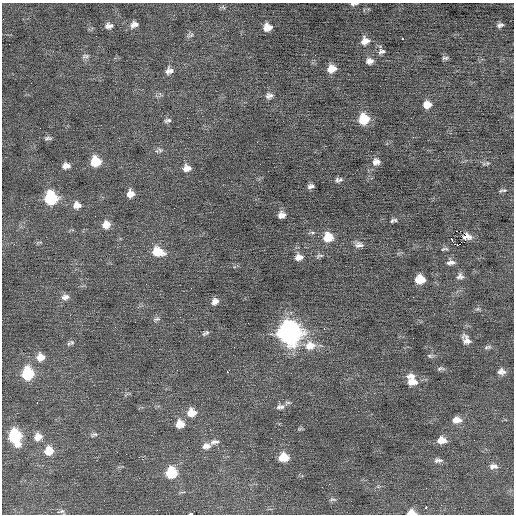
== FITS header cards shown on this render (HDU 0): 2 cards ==
NAXIS1  =                  512 / Axis length
NAXIS2  =                  512 / Axis length

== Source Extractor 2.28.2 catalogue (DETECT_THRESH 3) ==
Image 512 x 512 px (HDU 0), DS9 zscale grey, 1 PNG px = 1 image px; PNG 516 x 516 px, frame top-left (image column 1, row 512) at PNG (2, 3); no overlay
Background 0.235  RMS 0.74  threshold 2.21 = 3 sigma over >= 5 px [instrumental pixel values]
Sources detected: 103; all 103 listed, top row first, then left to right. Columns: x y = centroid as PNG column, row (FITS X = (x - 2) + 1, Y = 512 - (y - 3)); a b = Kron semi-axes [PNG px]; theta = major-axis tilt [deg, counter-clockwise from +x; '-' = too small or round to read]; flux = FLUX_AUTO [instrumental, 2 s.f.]
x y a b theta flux
356 3 7 3 12 77
352 4 6 5 - 88
223 7 7 4 -45 80
134 25 11 8 20 280
500 25 9 6 19 150
109 26 9 7 4 230
267 27 9 8 - 520
190 35 10 5 13 120
402 39 3 3 - 250
365 41 11 10 - 430
381 51 11 7 20 190
86 56 11 6 8 160
445 58 9 4 4 120
369 61 9 8 - 270
332 69 10 8 20 590
169 71 10 9 - 270
31 83 2 2 - 140
269 96 10 8 9 230
427 105 10 9 - 480
364 119 10 9 - 1400
168 120 9 5 15 120
48 138 10 5 4 130
257 142 3 2 - 50
160 150 10 6 -17 140
371 151 2 2 - 47
95 162 9 9 - 1200
376 162 11 10 - 340
488 163 6 5 - 100
66 166 9 7 7 300
187 168 9 8 - 360
340 180 9 6 20 150
311 186 7 5 14 170
504 190 9 5 -7 110
130 194 8 7 - 380
51 198 10 10 - 3100
77 205 10 9 - 380
282 215 8 6 21 310
393 220 11 5 15 140
106 224 10 9 - 440
457 231 2 2 - 190
328 237 11 10 - 880
467 237 8 5 2 120
451 239 6 2 -60 710
39 242 11 3 11 77
14 244 2 2 - 160
359 245 12 8 -3 260
458 245 2 2 - 12000
444 249 11 4 7 110
158 252 14 10 -15 970
319 256 12 5 12 150
299 257 10 8 10 330
451 262 11 8 2 240
460 276 10 9 - 220
420 279 9 8 - 950
65 297 11 7 9 250
215 301 9 7 33 260
478 309 7 6 - 100
156 319 10 5 14 130
324 328 4 4 - 52
290 332 12 12 - 25000
205 333 10 5 27 120
466 340 14 9 -58 360
72 342 7 7 - 120
308 346 17 10 80 630
312 346 16 12 0 670
487 347 10 5 10 110
430 356 10 5 -2 120
40 357 10 9 - 460
441 368 11 5 1 120
177 370 2 2 - 89
227 372 2 2 - 230
501 372 9 7 -6 230
28 373 10 9 - 2600
412 380 16 11 -68 810
288 403 10 5 5 140
280 407 11 7 5 210
191 413 10 10 - 660
457 420 11 8 2 460
180 424 9 8 - 590
210 429 2 2 - 40
299 429 8 4 31 76
94 435 10 5 16 120
15 436 12 9 -74 3100
38 437 10 9 - 420
442 440 11 8 4 500
474 440 2 2 - 130
214 442 12 6 12 200
206 446 11 8 9 310
49 451 10 9 - 720
126 454 2 2 - 83
283 457 10 8 2 940
438 460 12 6 -1 180
493 466 11 7 -2 240
171 473 10 9 - 1700
37 480 2 2 - 21
426 488 2 2 - 30
333 499 11 5 0 110
441 505 2 2 - 35
426 507 3 2 - 490
157 510 3 2 - 40
61 511 11 5 11 110
411 512 9 6 -4 390
191 514 3 2 - 1500
At the frame edge (FLAGS 8, measured only in part): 4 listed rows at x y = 356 3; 352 4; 411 512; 191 514